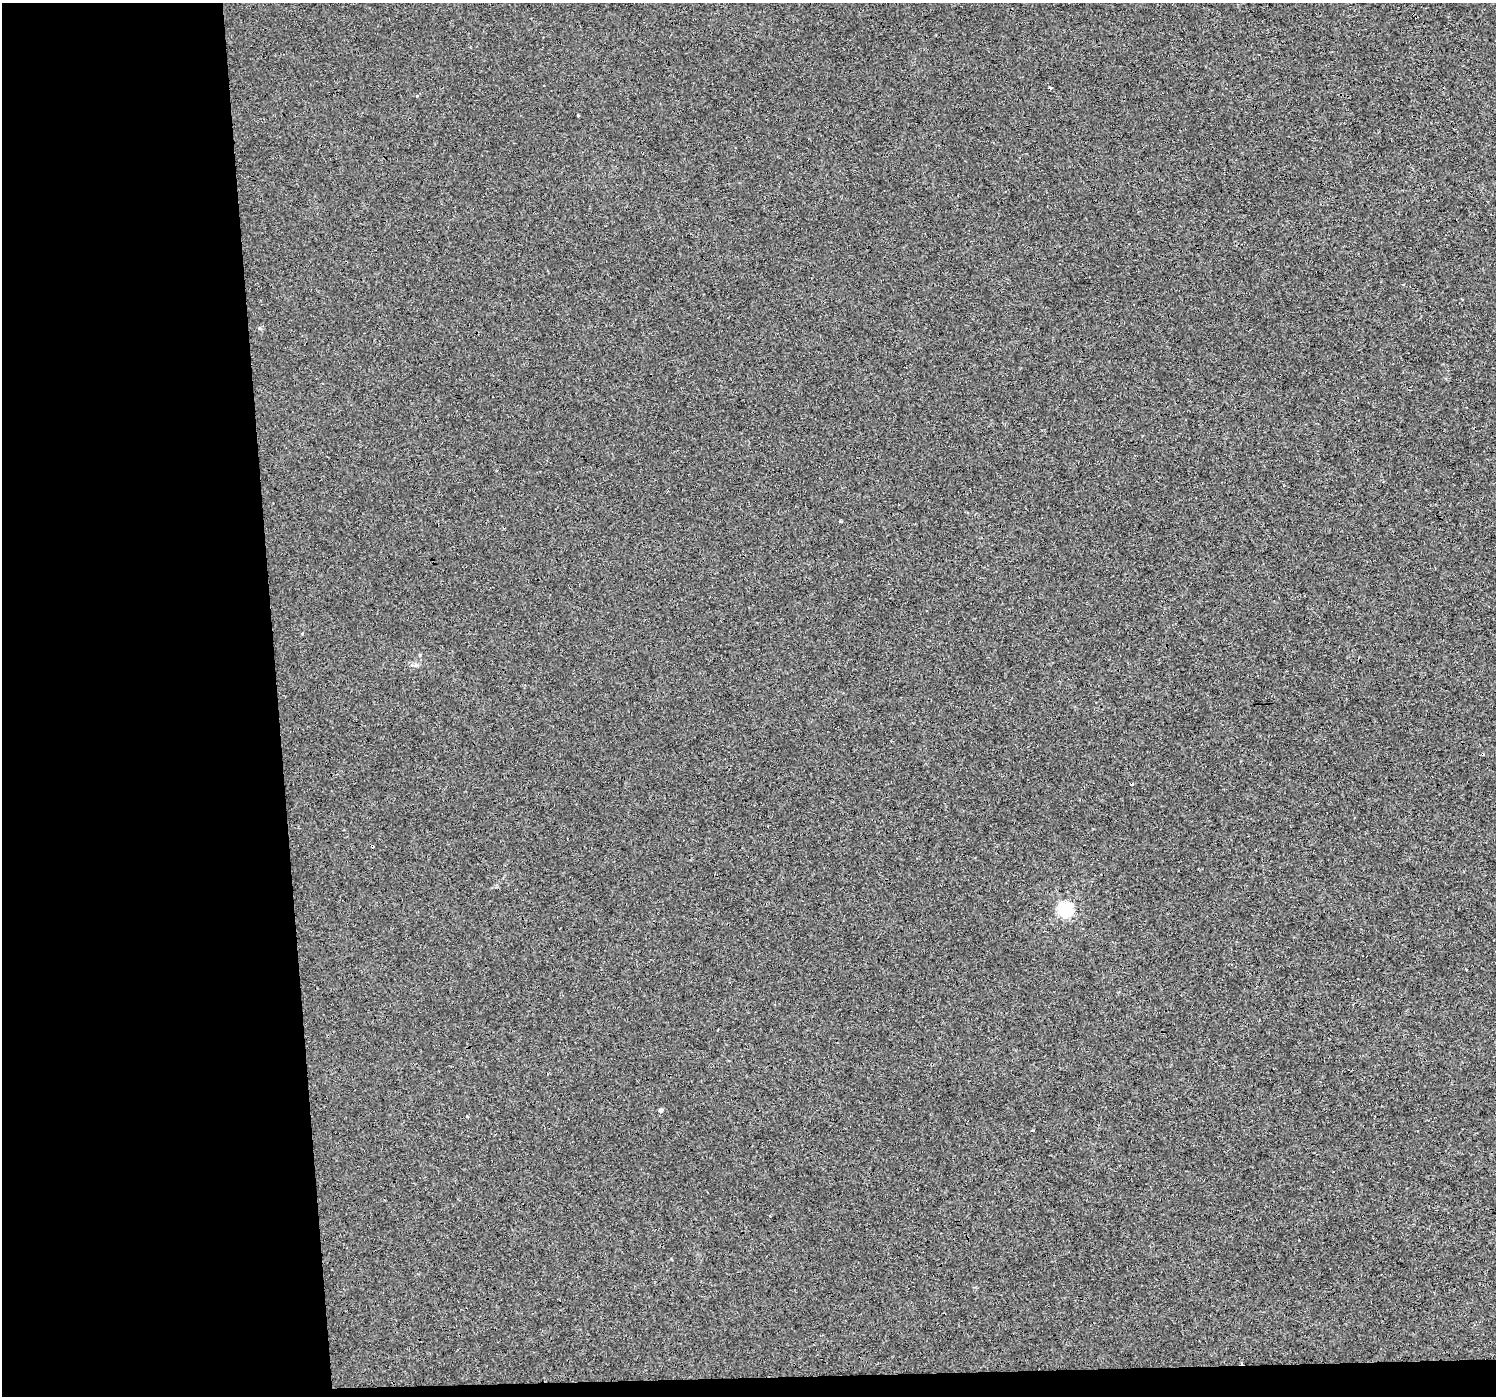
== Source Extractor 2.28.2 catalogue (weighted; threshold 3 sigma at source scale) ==
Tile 7 of 3 x 3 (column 1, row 3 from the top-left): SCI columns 1-1494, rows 4-1397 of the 4483 x 4230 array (HDU 1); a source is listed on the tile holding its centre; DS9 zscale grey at full resolution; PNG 1498 x 1398 px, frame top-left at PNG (2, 3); no overlay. Shown black and unused: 20% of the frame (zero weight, under 3 of 4 exposures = <1% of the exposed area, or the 3 px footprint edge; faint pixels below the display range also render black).
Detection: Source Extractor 2.28.2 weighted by HDU 2 'WHT'; one run over the whole footprint, this tile lists its part. Background 5.44e-04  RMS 0.0017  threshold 0.00785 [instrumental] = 3 sigma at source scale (4.5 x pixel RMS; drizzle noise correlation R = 1.50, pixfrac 1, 0.0396/0.0396 arcsec/px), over >= 5 px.
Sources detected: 11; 5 cosmic-ray / hot-pixel residue — not listed; the other 6 listed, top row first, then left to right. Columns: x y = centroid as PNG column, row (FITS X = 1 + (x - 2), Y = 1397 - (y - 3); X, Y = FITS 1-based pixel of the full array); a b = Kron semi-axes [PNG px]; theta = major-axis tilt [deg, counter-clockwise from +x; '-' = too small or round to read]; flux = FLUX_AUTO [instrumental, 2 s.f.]
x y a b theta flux
840 521 4 3 - 0.19
302 634 4 3 - 0.16
372 846 3 3 - 0.27
1065 909 6 6 - 38
661 1110 5 4 - 0.43
467 1116 3 3 - 0.41
Overlapping masked pixels (flux is a lower limit): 1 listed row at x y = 372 846